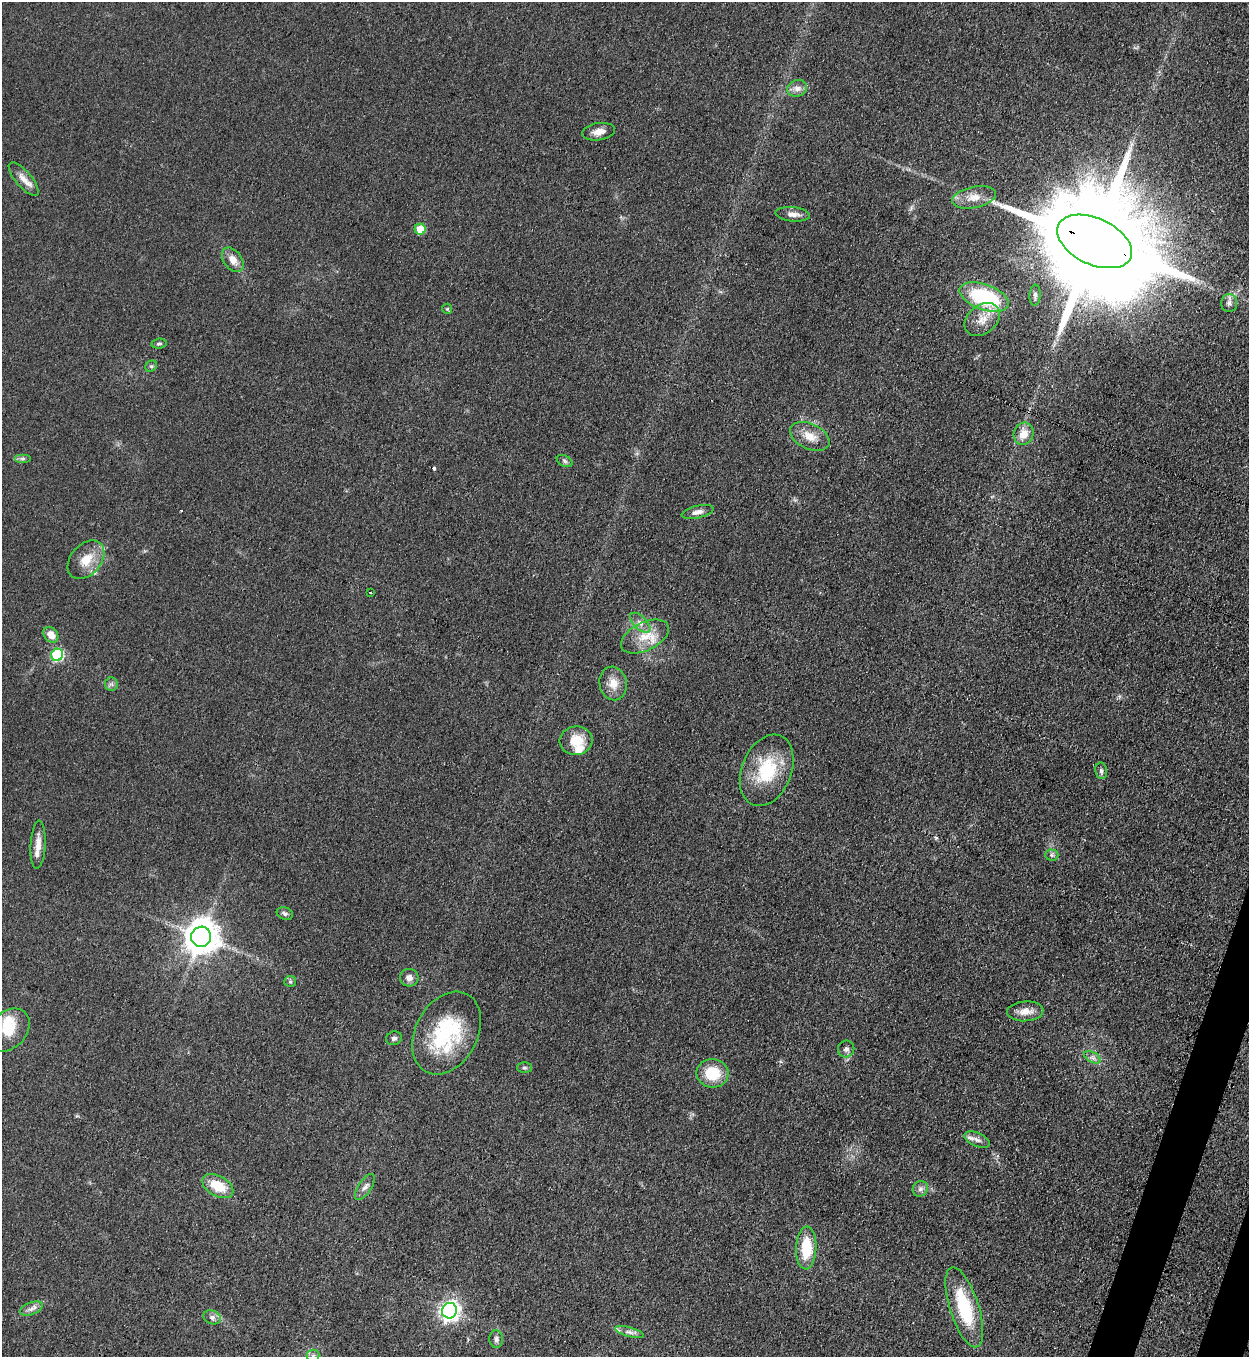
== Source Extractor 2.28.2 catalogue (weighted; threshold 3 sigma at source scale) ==
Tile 6 of 4 x 4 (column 2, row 2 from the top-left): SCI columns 1608-2854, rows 2752-4106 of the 5579 x 5500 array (HDU 1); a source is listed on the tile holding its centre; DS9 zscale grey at full resolution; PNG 1251 x 1359 px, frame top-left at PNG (2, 2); each listed source drawn as its Kron ellipse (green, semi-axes under 4 px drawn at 4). Shown black and unused: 1% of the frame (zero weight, under 3 of 4 exposures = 7% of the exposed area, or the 3 px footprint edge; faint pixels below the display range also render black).
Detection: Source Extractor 2.28.2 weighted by HDU 2 'WHT'; one run over the whole footprint, this tile lists its part. Background 0.05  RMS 0.0071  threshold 0.0321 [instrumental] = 3 sigma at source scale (4.5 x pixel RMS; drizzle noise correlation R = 1.50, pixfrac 1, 0.05/0.05 arcsec/px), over >= 5 px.
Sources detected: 65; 1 inside a brighter object's white glare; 2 cosmic-ray / hot-pixel residue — neither listed nor drawn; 5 inside a brighter listed object's ellipse — not listed separately; the other 57 listed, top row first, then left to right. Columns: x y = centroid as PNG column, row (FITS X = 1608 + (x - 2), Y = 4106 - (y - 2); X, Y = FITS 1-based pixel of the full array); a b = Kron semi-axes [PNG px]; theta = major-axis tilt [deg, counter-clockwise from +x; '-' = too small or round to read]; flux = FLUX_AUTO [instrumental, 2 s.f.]
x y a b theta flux
797 88 10 8 19 4.2
599 132 16 8 8 5.6
24 179 21 8 -49 7
974 197 22 10 11 10
793 214 17 7 -6 4.9
420 229 5 5 - 17
1094 241 40 23 -25 30000
233 260 14 9 -53 7.1
1035 295 10 5 87 2.4
984 297 26 13 -20 62
1229 303 9 8 - 3
447 309 5 5 - 0.93
982 319 19 14 39 11
159 344 7 5 7 1.4
151 366 6 5 - 1.2
1024 434 11 9 68 9.5
810 436 21 12 -25 11
23 459 8 4 0 1.6
565 461 8 5 -28 1.5
698 512 16 6 14 4.1
86 560 22 15 49 15
370 592 3 2 - 0.84
640 623 12 6 -43 4.2
51 635 8 6 -51 7.6
645 637 26 14 26 17
57 655 6 6 - 71
613 683 17 13 -76 9.6
111 684 7 6 - 2.1
576 741 16 14 6 15
767 770 37 24 68 40
1101 771 8 6 -81 2.2
38 845 24 7 87 7.2
1052 855 6 5 - 1.6
285 913 8 6 -23 2
201 937 10 9 - 1500
409 978 9 8 - 3.9
290 981 6 5 - 1.3
1025 1011 18 10 4 7.8
8 1030 25 18 44 16
447 1033 44 31 61 65
394 1038 8 6 20 2.3
846 1049 8 8 - 2.7
1092 1057 9 5 -31 2.2
524 1068 7 5 -1 1.3
712 1073 16 14 -4 23
977 1140 13 6 -24 3.6
218 1186 17 10 -29 19
365 1187 15 6 56 3.6
920 1189 8 7 - 2.9
806 1248 21 10 88 24
964 1307 42 14 -72 43
31 1309 12 6 21 3.2
450 1311 8 7 - 350
212 1317 9 7 -19 2.9
629 1332 15 4 -16 3
496 1339 9 6 -85 2.5
313 1356 6 6 - 1.9
Overlapping masked pixels (flux is a lower limit): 1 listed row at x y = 1094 241
Isophote crosses this tile's border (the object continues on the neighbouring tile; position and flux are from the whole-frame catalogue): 1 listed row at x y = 313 1356